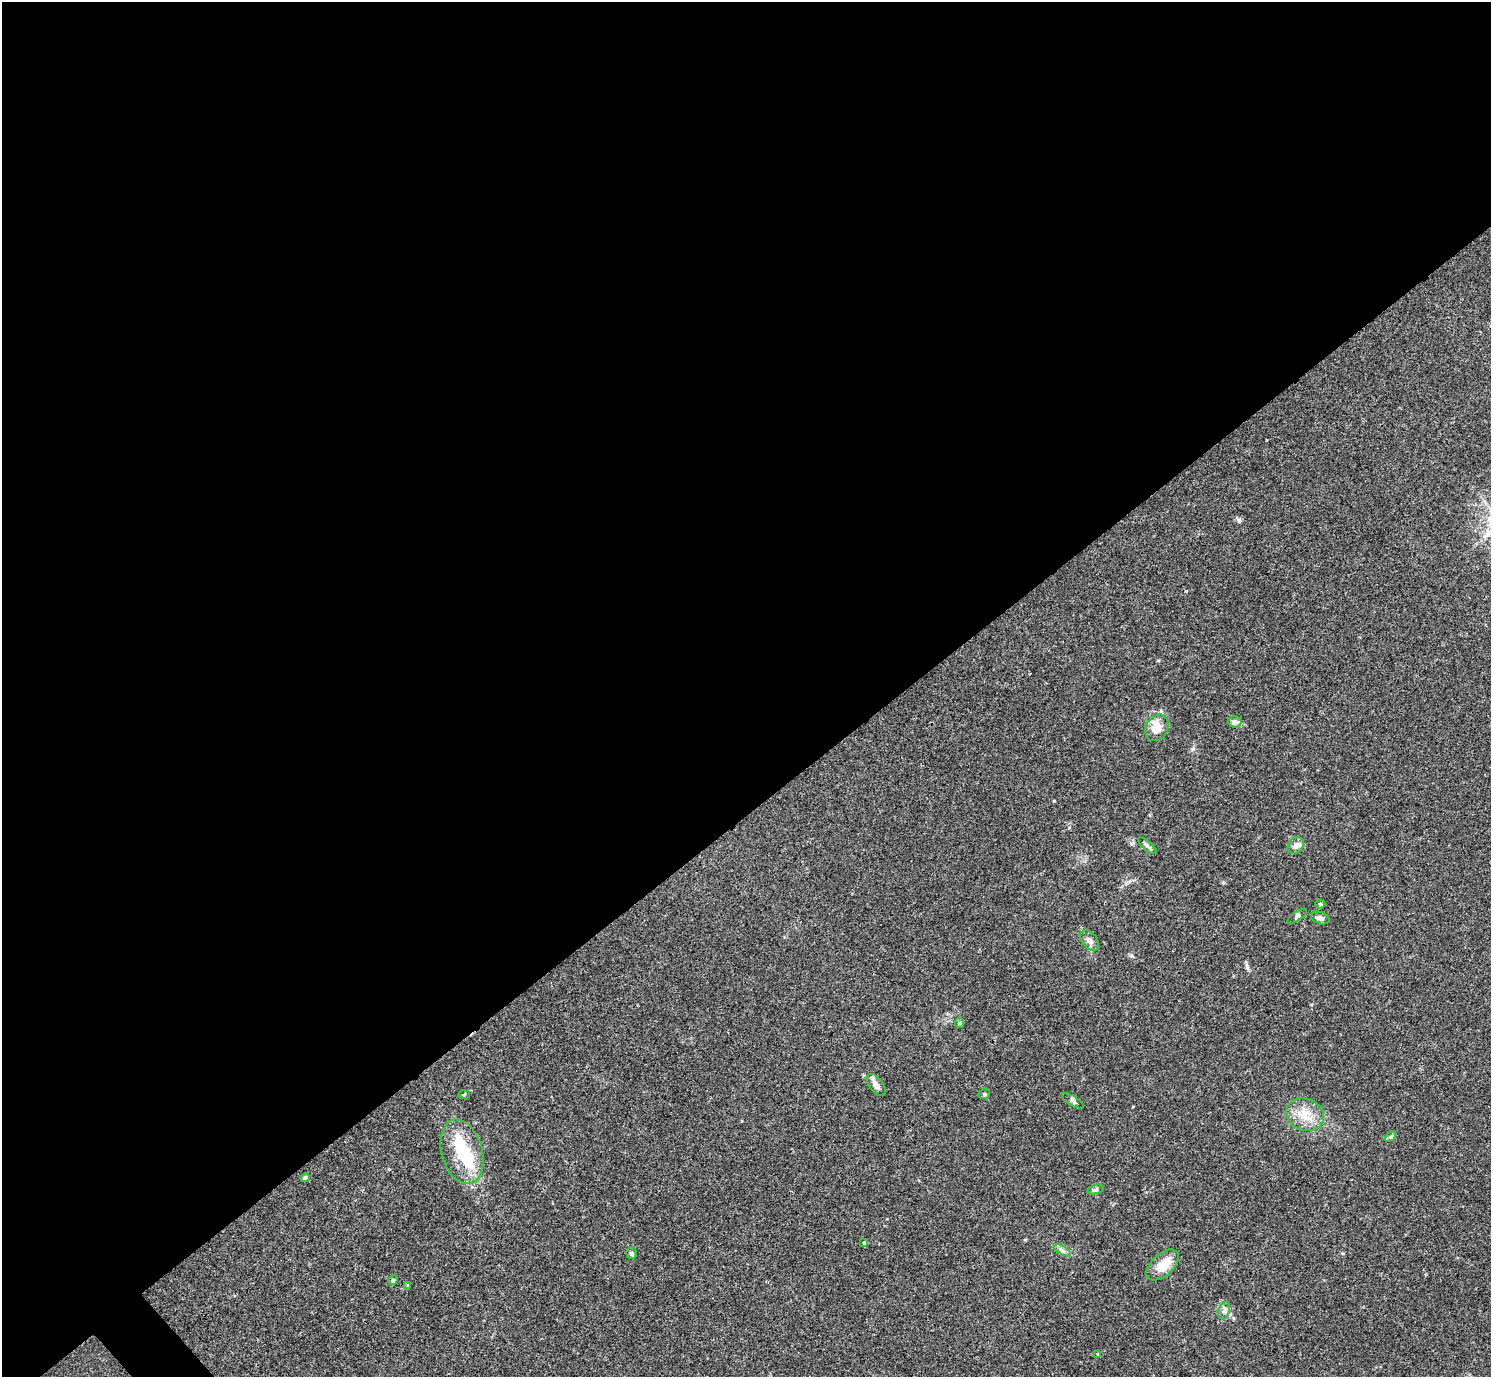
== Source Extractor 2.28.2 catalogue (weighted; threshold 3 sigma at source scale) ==
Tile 2 of 4 x 4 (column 2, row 1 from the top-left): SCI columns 1495-2983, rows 4426-5800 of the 5963 x 5961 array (HDU 1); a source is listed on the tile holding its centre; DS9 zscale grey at full resolution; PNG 1493 x 1379 px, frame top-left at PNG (2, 2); each listed source drawn as its Kron ellipse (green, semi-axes under 4 px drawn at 4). Shown black and unused: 59% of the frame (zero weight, under 3 of 4 exposures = <1% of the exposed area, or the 3 px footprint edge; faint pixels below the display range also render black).
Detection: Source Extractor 2.28.2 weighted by HDU 2 'WHT'; one run over the whole footprint, this tile lists its part. Background 0.0451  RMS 0.0048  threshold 0.0217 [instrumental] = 3 sigma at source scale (4.5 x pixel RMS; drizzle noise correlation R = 1.50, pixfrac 1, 0.05/0.05 arcsec/px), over >= 5 px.
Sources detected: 29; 2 inside a brighter object's white glare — neither listed nor drawn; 1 inside a brighter listed object's ellipse — not listed separately; the other 26 listed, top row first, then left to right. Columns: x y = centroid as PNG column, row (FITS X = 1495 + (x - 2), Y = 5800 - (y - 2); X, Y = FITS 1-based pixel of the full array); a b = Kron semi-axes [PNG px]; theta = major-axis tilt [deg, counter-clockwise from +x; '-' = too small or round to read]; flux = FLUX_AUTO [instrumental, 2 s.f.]
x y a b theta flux
1235 722 7 5 -2 2.2
1157 728 14 11 57 6.1
1296 845 9 7 47 1.9
1147 846 12 4 -40 1.4
1320 904 5 4 - 0.79
1297 916 11 4 35 0.98
1320 918 9 6 -17 1.7
1090 940 12 7 -51 2.5
960 1023 5 4 - 0.6
876 1085 13 6 -53 2.8
464 1094 6 4 3 0.54
984 1094 6 4 20 0.72
1073 1101 12 4 -31 1.2
1305 1115 19 16 -20 8.9
1391 1137 6 4 44 0.73
462 1152 33 20 -74 19
305 1178 4 4 - 1.8
1096 1189 8 3 19 0.88
864 1243 4 4 - 0.51
1062 1250 9 4 -30 1.3
631 1253 6 5 - 1.4
1163 1265 19 11 42 9.3
393 1280 5 4 - 1.1
408 1285 4 3 - 0.51
1224 1311 9 5 72 1.5
1098 1354 4 3 - 0.42
Unlisted compact peaks at least as high as the median listed source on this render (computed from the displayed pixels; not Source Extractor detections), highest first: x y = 1239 521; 1054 801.